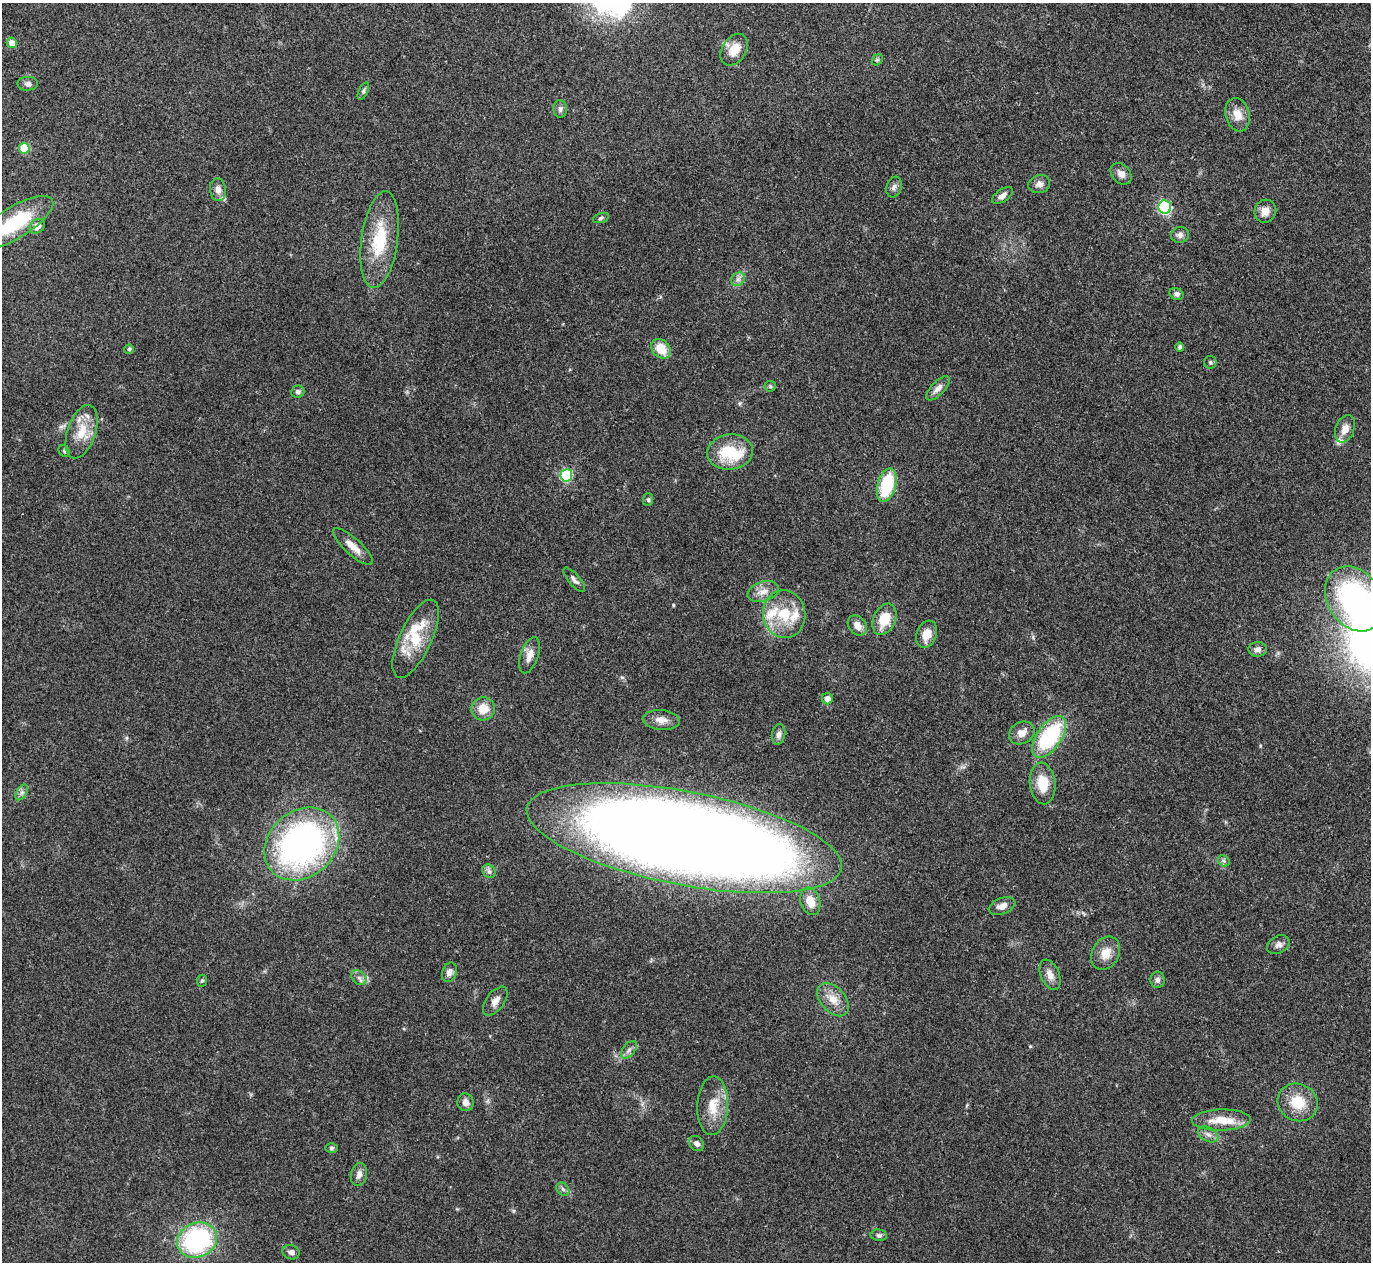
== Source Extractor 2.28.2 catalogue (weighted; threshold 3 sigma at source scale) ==
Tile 10 of 4 x 4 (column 2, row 3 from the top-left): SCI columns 1372-2740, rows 1409-2668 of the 5480 x 5467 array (HDU 1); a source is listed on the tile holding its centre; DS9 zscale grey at full resolution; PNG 1373 x 1264 px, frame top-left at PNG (2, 3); each listed source drawn as its Kron ellipse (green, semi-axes under 4 px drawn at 4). Shown black and unused: <1% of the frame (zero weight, under 3 of 4 exposures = <1% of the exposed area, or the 3 px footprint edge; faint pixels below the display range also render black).
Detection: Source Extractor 2.28.2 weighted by HDU 2 'WHT'; one run over the whole footprint, this tile lists its part. Background 0.0865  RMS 0.0058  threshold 0.026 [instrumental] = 3 sigma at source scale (4.5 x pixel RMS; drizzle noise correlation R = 1.50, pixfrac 1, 0.05/0.05 arcsec/px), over >= 5 px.
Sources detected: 90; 1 inside a brighter object's white glare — neither listed nor drawn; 6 inside a brighter listed object's ellipse — not listed separately; the other 83 listed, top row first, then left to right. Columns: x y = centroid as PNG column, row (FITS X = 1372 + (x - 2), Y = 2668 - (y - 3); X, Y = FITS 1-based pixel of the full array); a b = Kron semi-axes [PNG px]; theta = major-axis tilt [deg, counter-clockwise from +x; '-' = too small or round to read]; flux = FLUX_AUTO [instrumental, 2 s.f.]
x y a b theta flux
12 43 5 5 - 4.8
734 50 17 12 56 10
877 60 6 4 43 0.89
28 84 10 7 0 2.1
363 91 9 4 65 1.2
560 109 9 7 -87 1.9
1237 115 17 12 -74 7.4
24 148 5 5 - 19
1121 174 12 9 -46 3.6
1039 184 11 9 17 3
894 187 10 7 71 2.1
218 190 11 8 -83 3.3
1002 196 12 6 34 2.8
1165 207 7 6 - 80
1265 211 12 10 66 4.9
601 218 8 4 17 1.2
15 223 44 15 32 41
37 226 8 6 41 4.4
1180 235 9 8 - 2.4
380 240 49 18 82 29
738 279 7 6 - 2.1
1176 294 7 5 -28 1.7
1180 347 4 4 - 1.4
129 349 5 4 - 0.99
661 349 11 8 -46 11
1210 362 6 6 - 1.2
770 386 6 5 - 0.98
938 388 15 6 46 3.6
298 392 6 6 - 1.6
1345 429 14 9 68 5.4
82 432 28 14 71 13
64 451 6 5 - 0.99
730 452 23 17 7 24
566 475 6 6 - 53
887 485 17 9 75 31
648 500 6 5 - 1.2
353 547 26 8 -42 6.6
574 580 15 5 -49 2.3
763 592 16 9 17 5.5
1355 599 35 27 -56 110
784 614 24 21 -82 20
884 619 16 11 66 14
857 626 11 8 -48 4.7
927 634 14 10 70 8
416 639 42 16 65 23
1258 649 9 7 2 2.9
530 655 19 9 71 5.2
827 699 5 5 - 3.4
483 709 12 11 - 9.1
661 720 18 10 -5 5.2
1022 733 13 11 31 5
779 734 10 6 79 2.7
1049 737 24 12 55 55
1043 783 21 13 -84 13
22 792 8 5 59 1.8
684 838 160 46 -11 1500
302 844 41 33 41 200
1224 861 6 5 - 1.2
489 871 7 6 - 1.7
810 901 14 9 -72 7.7
1002 906 14 8 21 4.5
1278 945 12 8 28 2.8
1106 953 17 13 60 7.6
449 972 10 7 71 2.6
1050 975 16 9 -67 4.7
359 978 8 6 -43 2.1
1158 980 8 7 - 2.2
202 981 6 5 - 0.99
833 1000 19 12 -48 8.1
495 1001 17 9 53 4.2
629 1050 10 6 52 2.2
466 1102 9 8 - 3.1
1298 1102 20 18 -27 15
713 1106 29 15 88 14
1221 1120 29 10 2 12
1208 1134 11 6 -28 2.9
696 1144 8 6 -46 2.5
332 1148 6 5 - 1
359 1174 11 8 78 3.1
563 1189 7 5 -46 1.5
879 1235 8 5 -9 1.4
197 1240 20 17 24 85
291 1252 9 7 -18 2.1
Isophote crosses this tile's border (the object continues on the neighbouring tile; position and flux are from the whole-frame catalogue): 2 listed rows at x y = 15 223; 1355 599